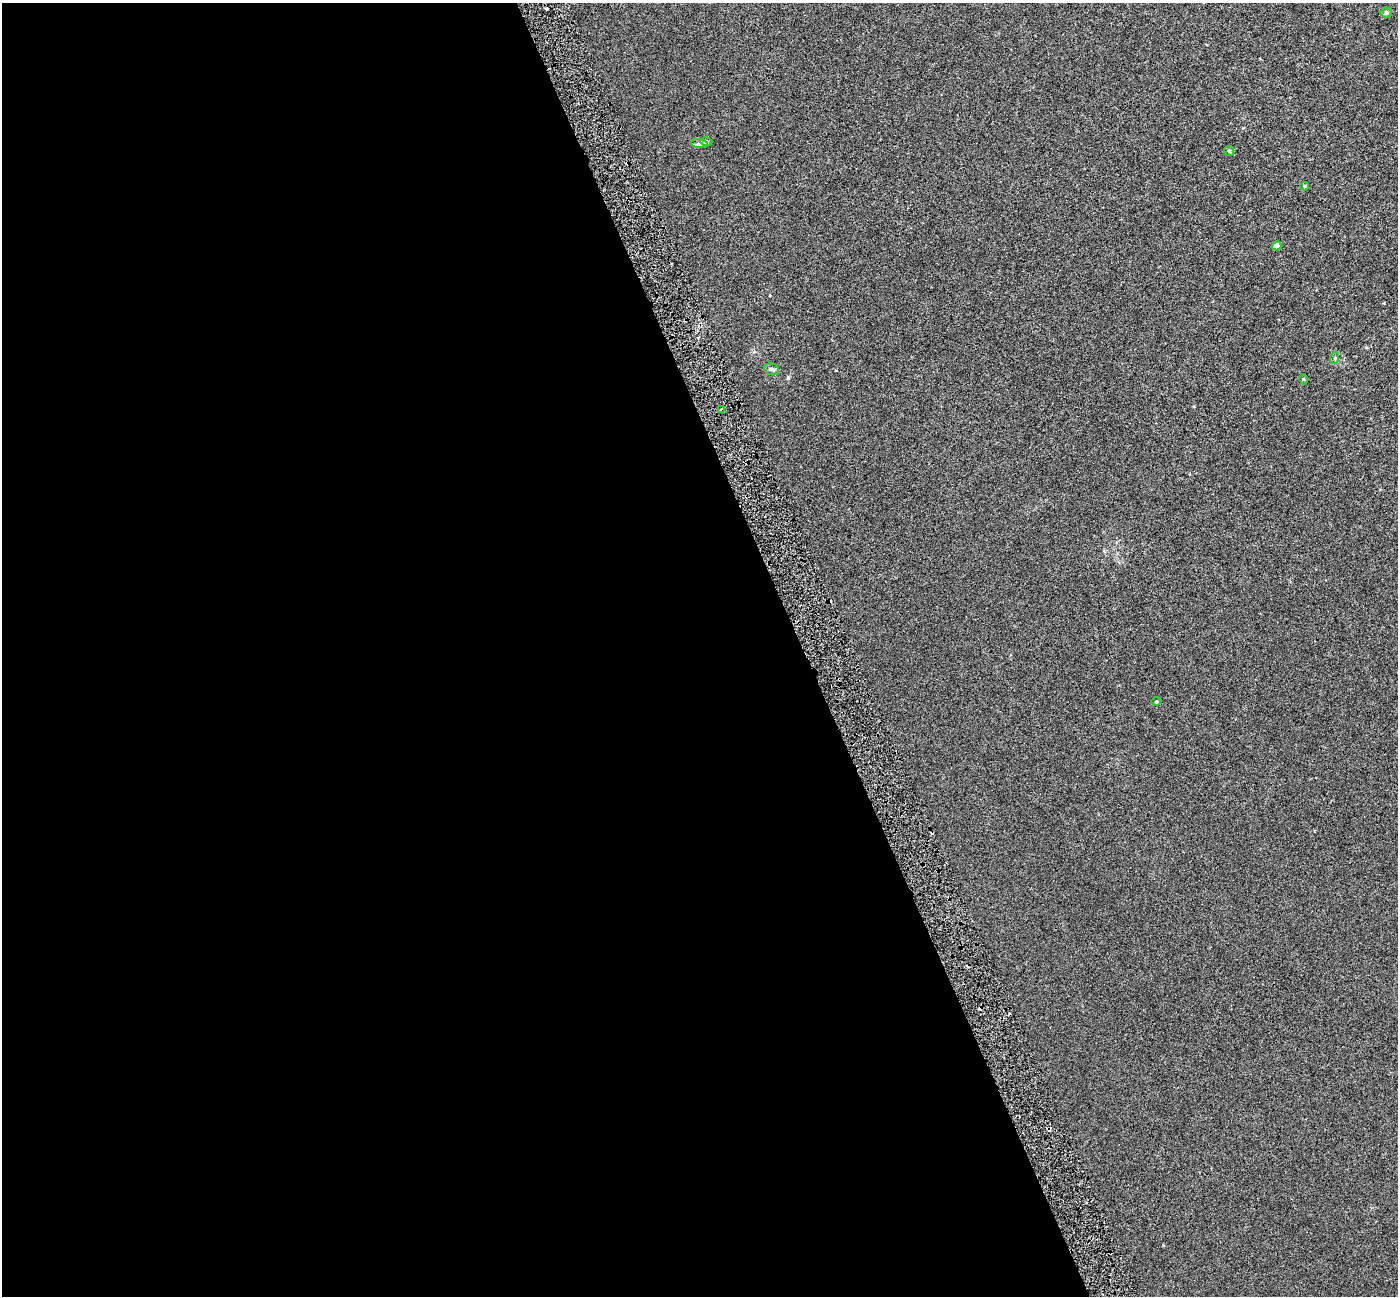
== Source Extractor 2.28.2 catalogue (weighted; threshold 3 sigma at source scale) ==
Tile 9 of 4 x 4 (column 1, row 3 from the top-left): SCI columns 4-1399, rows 1438-2731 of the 5589 x 5407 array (HDU 1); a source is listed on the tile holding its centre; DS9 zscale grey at full resolution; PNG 1400 x 1298 px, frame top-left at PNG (2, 3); each listed source drawn as its Kron ellipse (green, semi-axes under 4 px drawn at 4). Shown black and unused: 57% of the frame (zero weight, under 3 of 6 exposures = <1% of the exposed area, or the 3 px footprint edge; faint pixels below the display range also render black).
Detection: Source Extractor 2.28.2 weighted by HDU 2 'WHT'; one run over the whole footprint, this tile lists its part. Background 6.72e-04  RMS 0.0026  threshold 0.0105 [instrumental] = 3 sigma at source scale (4.09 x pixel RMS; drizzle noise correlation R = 1.36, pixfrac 0.8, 0.0396/0.0396 arcsec/px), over >= 5 px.
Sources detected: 14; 3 cosmic-ray / hot-pixel residue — neither listed nor drawn; the other 11 listed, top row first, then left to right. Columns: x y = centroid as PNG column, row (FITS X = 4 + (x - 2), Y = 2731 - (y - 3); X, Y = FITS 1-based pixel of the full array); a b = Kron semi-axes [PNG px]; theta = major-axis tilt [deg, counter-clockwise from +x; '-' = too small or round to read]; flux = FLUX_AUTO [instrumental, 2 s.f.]
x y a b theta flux
1386 13 5 5 - 0.43
706 141 6 4 1 0.37
699 144 9 4 -8 0.59
1229 151 5 5 - 0.32
1304 186 4 4 - 0.26
1277 246 5 4 - 1.6
1335 358 6 4 72 0.29
771 369 7 5 -17 0.51
1303 379 5 3 - 0.21
722 410 4 3 - 0.64
1156 701 5 3 - 0.23
Overlapping masked pixels (flux is a lower limit): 1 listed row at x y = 722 410